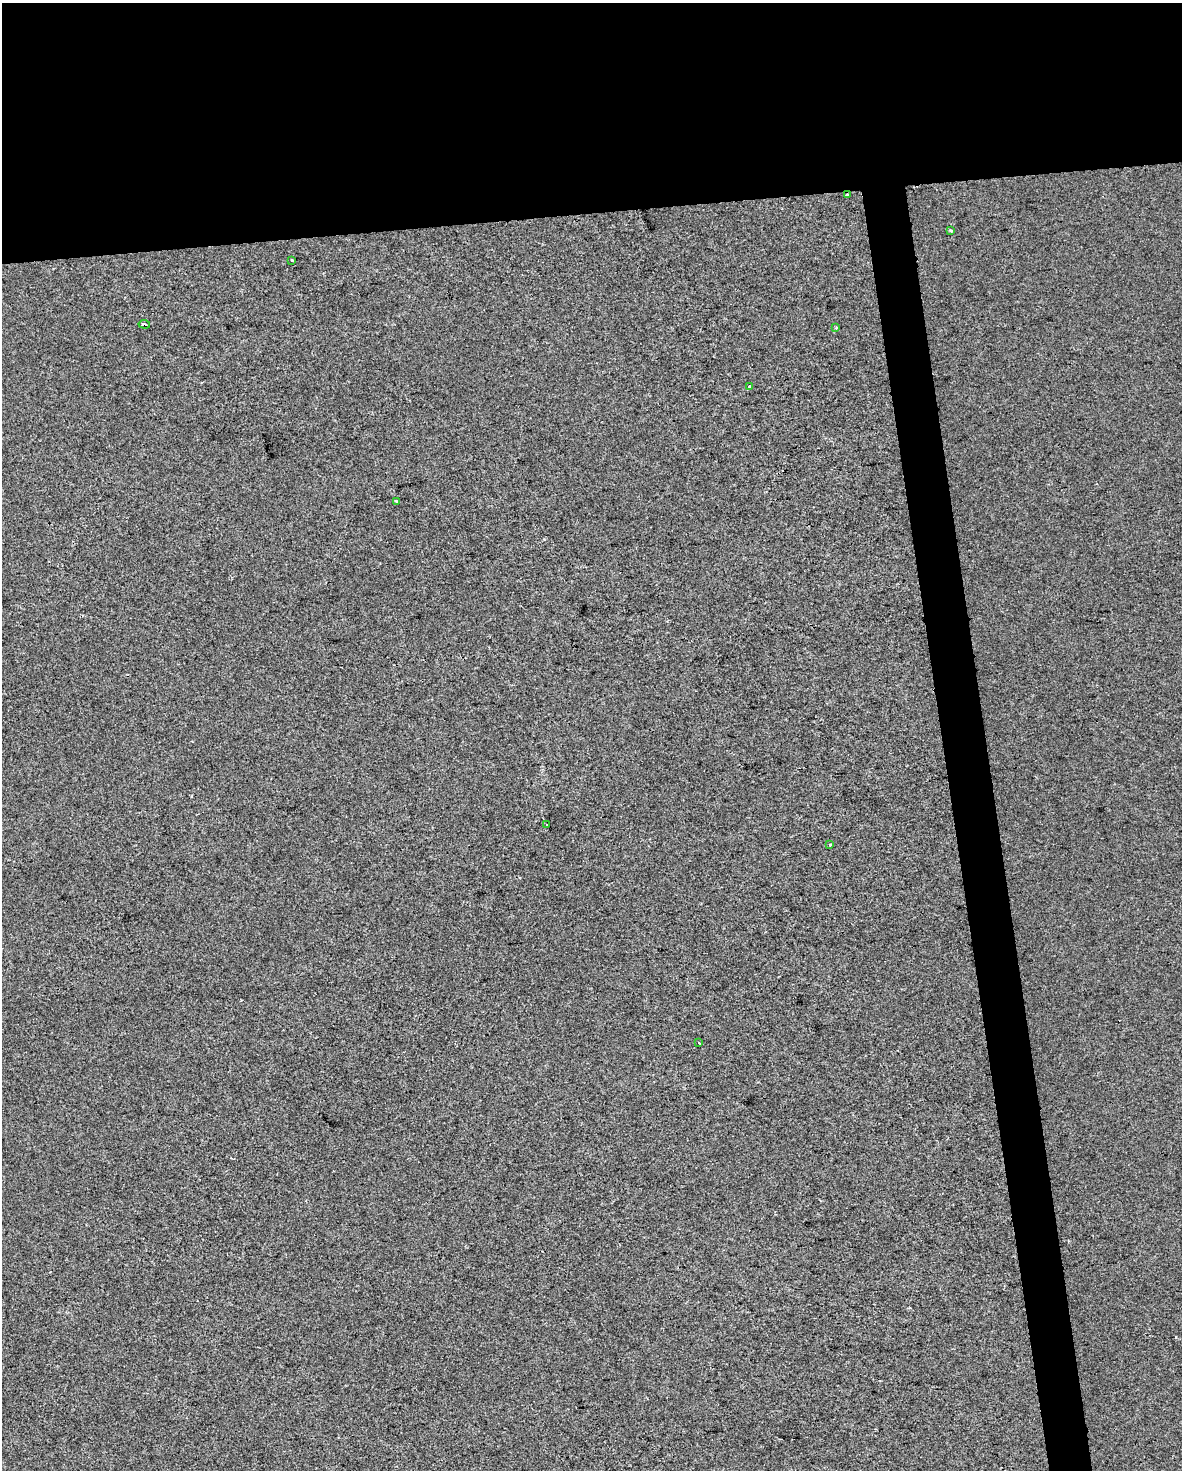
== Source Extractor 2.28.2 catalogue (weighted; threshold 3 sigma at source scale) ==
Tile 2 of 4 x 3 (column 2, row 1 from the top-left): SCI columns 1181-2360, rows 2997-4464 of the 4719 x 4481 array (HDU 1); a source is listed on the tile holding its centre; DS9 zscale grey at full resolution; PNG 1184 x 1472 px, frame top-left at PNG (2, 3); each listed source drawn as its Kron ellipse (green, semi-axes under 4 px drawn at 4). Shown black and unused: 18% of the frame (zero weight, under 2 of 3 exposures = <1% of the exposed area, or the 3 px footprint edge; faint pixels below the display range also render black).
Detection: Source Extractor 2.28.2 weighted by HDU 2 'WHT'; one run over the whole footprint, this tile lists its part. Background -4.74e-04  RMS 0.0057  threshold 0.0255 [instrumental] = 3 sigma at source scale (4.5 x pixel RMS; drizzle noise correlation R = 1.50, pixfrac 1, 0.0396/0.0396 arcsec/px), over >= 5 px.
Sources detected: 12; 2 cosmic-ray / hot-pixel residue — neither listed nor drawn; the other 10 listed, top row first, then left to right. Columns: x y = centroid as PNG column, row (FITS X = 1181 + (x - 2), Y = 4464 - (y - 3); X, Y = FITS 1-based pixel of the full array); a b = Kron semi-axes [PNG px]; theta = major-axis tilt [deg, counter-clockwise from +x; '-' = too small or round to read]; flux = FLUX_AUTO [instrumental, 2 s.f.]
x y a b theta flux
847 195 3 2 - 0.51
951 230 3 3 - 0.87
292 260 3 2 - 0.82
144 324 6 3 -7 2.3
836 328 3 3 - 0.62
749 386 4 3 - 2
397 501 4 3 - 2.6
547 824 3 3 - 2.3
830 845 3 3 - 0.9
699 1043 4 2 - 0.43
Overlapping masked pixels (flux is a lower limit): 1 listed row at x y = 847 195